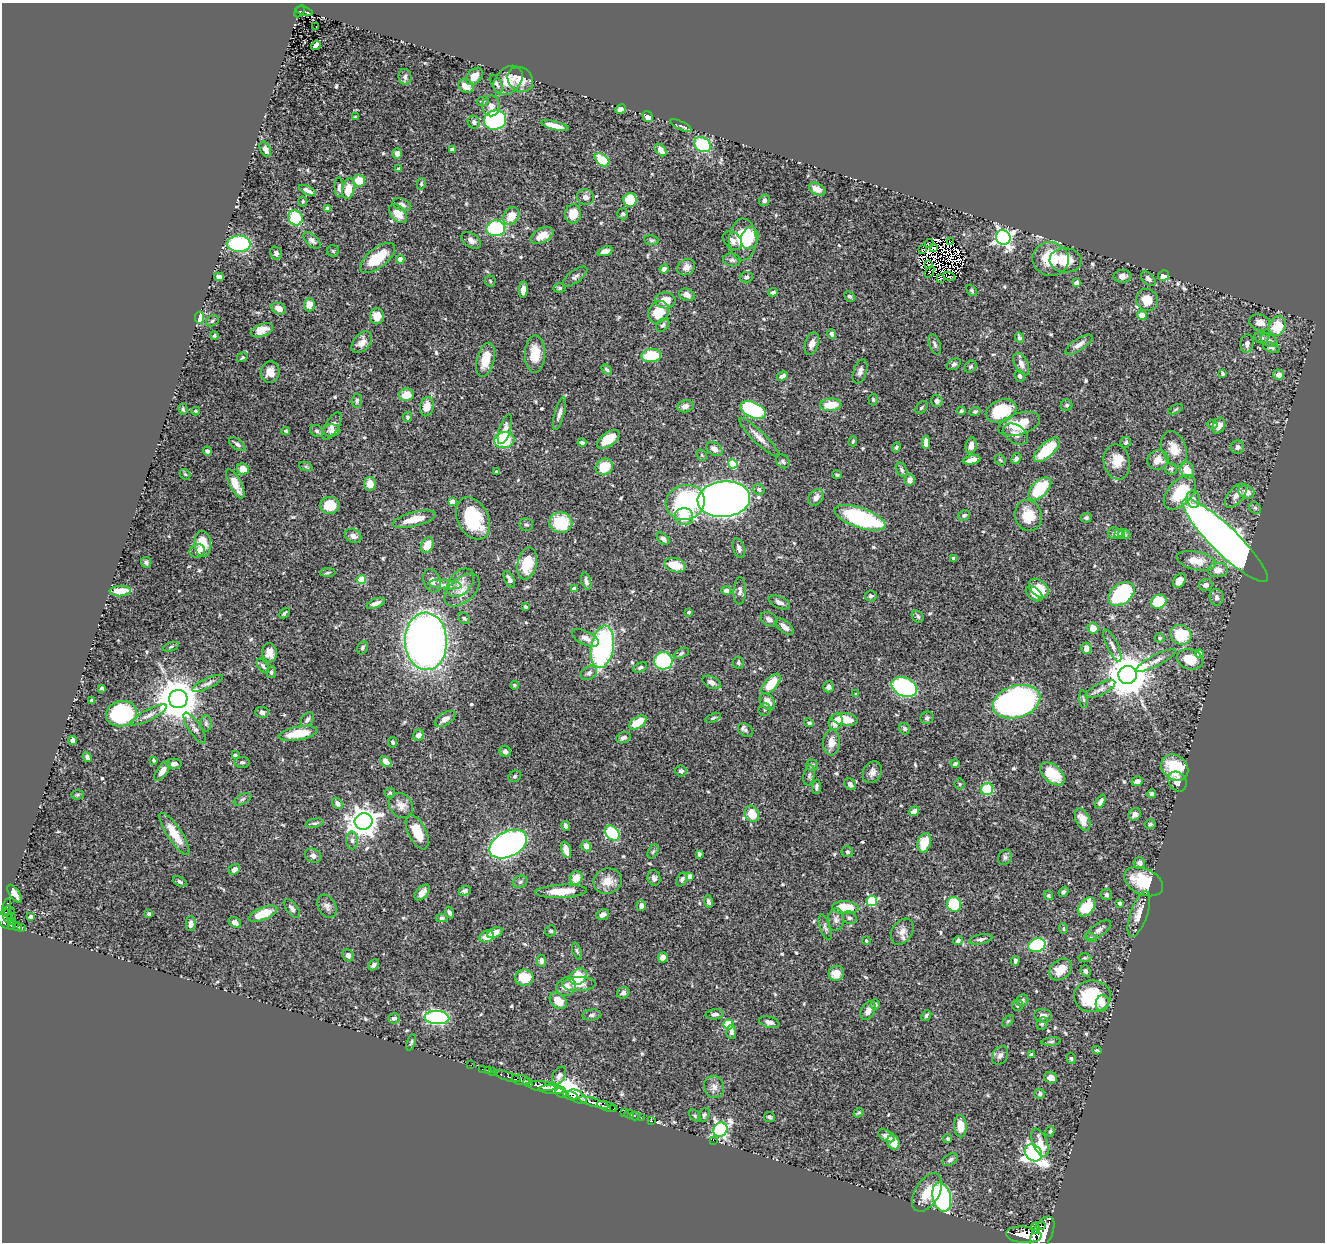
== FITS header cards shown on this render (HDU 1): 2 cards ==
NAXIS1  =                 1323
NAXIS2  =                 1240

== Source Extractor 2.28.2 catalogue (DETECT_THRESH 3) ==
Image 1323 x 1240 px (HDU 1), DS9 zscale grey, 1 PNG px = 1 image px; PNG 1327 x 1244 px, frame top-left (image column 1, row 1240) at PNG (2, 3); each listed source drawn as its Kron ellipse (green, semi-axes under 4 px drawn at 4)
Background 0.87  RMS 0.026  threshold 0.0766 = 3 sigma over >= 5 px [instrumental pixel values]
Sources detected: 604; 8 with non-positive FLUX_AUTO (blend fragments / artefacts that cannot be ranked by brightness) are neither listed nor drawn; of the other 596, the 500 brightest by FLUX_AUTO listed and drawn (96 fainter detections omitted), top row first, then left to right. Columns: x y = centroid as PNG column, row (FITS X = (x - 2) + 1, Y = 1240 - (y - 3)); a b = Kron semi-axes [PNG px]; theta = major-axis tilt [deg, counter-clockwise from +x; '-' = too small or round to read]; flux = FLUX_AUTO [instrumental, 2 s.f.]
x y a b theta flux
300 11 7 3 56 50
304 11 9 3 -16 79
316 26 2 2 - 3.4
316 45 5 4 - 7.8
474 76 10 6 46 14
405 77 8 6 -81 5.9
520 79 13 11 -43 25
508 80 16 12 46 29
496 84 10 5 -60 4.6
466 86 8 6 -30 17
483 101 6 4 14 2.6
491 106 10 9 - 11
621 109 6 4 27 6.2
355 117 3 3 - 2.4
648 117 6 4 -58 11
495 120 11 9 16 230
474 122 6 6 - 3.5
555 125 14 4 -13 19
681 126 11 4 -26 4.6
702 145 9 7 -34 110
265 149 8 5 -63 9.4
453 150 4 3 - 3.3
661 150 7 4 -50 15
397 154 5 5 - 7
602 160 8 5 -40 42
399 169 4 3 - 3.4
359 181 6 6 - 29
421 184 6 4 75 2.5
339 187 10 4 -88 4.4
348 189 10 6 79 29
817 189 9 5 -28 16
308 190 9 4 -26 7.7
585 197 8 7 - 6.6
630 200 7 6 - 51
764 200 6 5 - 4.3
303 201 5 4 - 2.4
402 205 10 6 -23 7.1
327 209 4 3 - 9.2
398 214 11 7 -47 22
573 214 9 8 - 24
623 214 5 5 - 3.2
511 216 9 7 54 24
295 218 8 7 - 86
496 228 9 8 - 120
542 235 12 7 27 20
1003 237 7 7 - 570
750 238 11 8 74 22
312 240 10 5 -42 6.5
471 240 11 6 -35 8
652 240 7 4 -6 3
743 240 21 13 89 85
732 241 11 8 -43 7.7
950 241 4 3 - 3.4
929 243 4 2 - 2.5
239 244 12 8 -1 180
933 248 4 2 - 3.7
922 250 4 3 - 2.6
333 251 6 5 - 2.4
605 251 8 4 18 6.7
276 253 6 6 - 5.3
378 258 21 9 38 52
400 259 4 4 - 23
1050 259 18 17 - 55
732 260 9 6 -8 4.8
1066 260 16 12 -3 35
928 264 3 2 - 3.1
686 267 9 7 32 11
664 269 5 4 - 6.2
929 272 6 2 55 3.4
949 276 6 3 -24 5
1122 276 9 6 2 7.8
1163 276 5 5 - 12
219 277 5 4 - 8.3
575 277 14 6 37 6.4
746 277 6 5 - 3.7
940 278 2 2 - 4
1148 279 8 5 -46 6.6
490 281 5 5 - 3.1
1076 283 4 4 - 11
560 288 6 4 -1 2.7
523 290 8 4 86 9.3
972 290 6 4 -50 2.5
773 292 5 3 - 5
687 295 8 6 -21 9
849 296 6 4 -43 3.7
665 300 10 8 -3 27
1147 300 11 10 - 31
309 305 7 5 86 14
279 309 7 5 -27 13
658 312 12 10 59 39
1142 315 5 4 - 17
377 316 8 7 - 22
199 317 6 4 79 34
212 321 6 5 - 3
1260 322 10 7 -16 13
663 325 8 5 49 4.1
1277 326 10 8 65 47
262 330 11 6 20 15
832 334 5 3 - 4.7
214 336 4 3 - 2.9
1019 337 5 4 - 4
1261 337 7 6 - 4.1
1269 340 9 6 -30 5
362 342 12 8 49 13
1247 343 9 6 83 8.2
812 344 12 6 72 11
935 344 11 5 -70 4.7
1079 345 16 6 33 9.1
1271 348 9 4 -18 3.8
535 354 18 10 89 34
651 355 10 6 5 72
242 357 6 4 28 2.4
485 360 17 8 76 33
954 364 7 5 30 4.1
1021 364 12 6 -64 11
970 367 7 5 46 3.2
607 370 6 4 -42 3.9
860 371 12 6 70 7.1
270 372 11 9 86 16
1223 374 4 3 - 2.8
1279 375 5 5 - 7.6
782 376 6 4 24 6.5
1019 376 6 4 -66 4.5
406 395 7 6 - 25
873 400 6 4 -88 2.9
357 401 7 5 86 4.9
937 401 6 5 - 5.5
831 405 11 6 4 38
1067 405 6 5 - 4
685 406 8 6 10 8.6
427 407 9 7 77 18
921 407 7 5 49 3.1
183 409 6 3 -74 2.8
1176 409 8 4 27 2.8
753 410 13 7 -23 190
196 411 4 3 - 2.4
961 411 4 4 - 2.5
1001 411 16 10 22 77
975 412 5 4 - 2.6
559 413 17 5 73 8.4
407 417 5 4 - 2.8
1019 424 21 10 17 46
1212 424 6 4 -11 2.4
332 426 15 6 58 12
1219 426 8 6 63 13
505 429 15 6 73 13
286 431 4 3 - 2.4
317 431 7 5 -32 4.1
331 431 9 6 2 6.4
1016 434 13 9 -33 12
759 437 27 6 -44 14
608 439 13 6 35 35
504 440 10 8 5 89
853 441 5 4 - 2.5
926 442 7 4 -87 12
1126 442 6 5 - 3.2
582 443 4 4 - 3.2
237 444 9 5 -36 5.3
971 445 8 5 80 12
896 447 5 4 - 2.4
1237 447 6 6 - 7.4
714 449 9 6 -30 10
1174 449 18 12 -69 26
1047 450 16 7 43 58
207 451 5 3 - 4.4
702 455 6 5 - 2.6
1016 459 6 4 61 5.5
972 460 9 4 11 18
1000 460 6 4 -45 2.5
1158 460 11 9 25 20
783 461 7 6 - 4.1
1117 462 17 13 -79 26
733 464 5 4 - 64
306 467 7 4 -19 2.8
604 467 9 8 - 38
243 469 6 5 - 20
1171 469 6 6 - 3.4
902 470 8 5 -59 4.2
1187 470 9 6 -65 27
496 472 4 3 - 5.2
185 474 6 4 -41 2.6
837 475 5 4 - 2.7
909 480 5 5 - 8.4
235 484 16 6 -62 26
370 484 7 6 - 18
759 489 6 5 - 4.4
1040 489 14 7 45 84
1246 492 8 6 -20 15
1180 493 20 11 49 69
1236 496 14 7 50 11
816 497 9 7 50 10
724 499 26 18 6 1700
1193 499 9 6 -81 6.7
452 502 4 4 - 19
685 502 20 17 18 210
330 505 10 8 3 40
1255 508 6 5 - 3.5
964 515 6 5 - 3.7
684 516 9 8 - 31
1028 516 15 13 -73 39
473 518 22 15 -64 91
860 518 27 10 -19 200
1086 518 6 5 - 2.9
414 519 22 7 14 30
561 522 11 10 - 65
526 524 7 6 - 3.8
1115 533 7 6 - 5.8
1120 534 5 4 - 3.5
1124 534 6 5 - 5.3
353 536 8 6 -27 9.4
663 539 7 4 -43 7.6
1225 540 58 13 -44 2000
203 544 13 8 -86 35
427 545 8 6 62 28
739 548 10 5 -73 6.3
197 551 8 6 15 6.5
954 559 4 3 - 3.9
1196 561 20 9 -12 27
146 562 5 5 - 3.4
527 563 16 9 78 52
675 565 11 7 -14 35
1218 570 10 7 4 14
327 573 8 4 2 2.7
361 579 4 4 - 68
509 579 9 4 -63 7.5
432 581 12 8 -70 11
586 581 9 5 -74 6
1179 581 8 5 56 13
461 583 16 10 48 20
445 585 16 4 -4 12
1206 585 7 6 - 9.4
1039 588 11 7 -42 36
575 589 4 4 - 16
462 590 20 12 41 23
726 590 5 4 - 10
120 591 10 5 3 27
740 591 14 6 87 6.8
1034 594 9 6 -39 12
1121 594 15 10 37 190
871 596 6 5 - 3.5
1216 597 8 7 - 5.9
779 602 11 5 -23 7.4
1159 602 8 6 28 73
376 603 10 4 22 9.1
525 607 4 3 - 3.6
688 612 3 3 - 3.4
284 613 6 3 46 3
918 616 7 5 -43 3.8
464 618 6 5 - 3.1
769 619 9 6 -31 6.8
784 627 11 5 -40 11
1093 628 5 5 - 16
1181 635 10 9 - 71
585 638 14 7 -25 10
1159 638 5 4 - 2.8
426 641 29 21 -88 1300
1112 646 17 5 -65 8.2
171 647 8 4 19 2.6
602 647 21 11 80 320
362 648 7 5 69 4.2
1086 648 6 5 - 11
269 653 9 7 -82 15
681 653 8 4 25 3.5
1199 653 4 4 - 19
1190 659 13 10 -15 38
663 661 9 8 - 150
1156 661 22 5 27 12
738 663 6 5 - 4
263 666 8 4 -53 3.9
640 667 7 4 27 3.6
271 672 6 4 81 3.7
589 673 9 6 34 6.6
1127 675 9 9 - 6300
711 682 10 6 -26 6.9
207 683 17 5 24 7.1
771 684 12 6 49 44
514 685 4 4 - 2.5
829 687 5 5 - 5.7
904 687 13 9 -26 200
102 688 3 3 - 2.4
1100 689 16 6 26 9.2
856 694 4 4 - 2.5
178 699 9 9 - 5800
1083 699 9 3 -84 2.6
92 700 4 4 - 7.7
767 702 9 6 -51 16
1016 702 24 16 17 600
765 709 6 6 - 3.1
262 712 6 5 - 7.7
121 714 15 12 12 170
149 715 20 5 27 10
713 718 8 4 25 3
927 718 7 6 - 4
307 719 8 5 56 5.5
445 719 11 6 33 12
845 719 13 6 -9 30
638 722 10 5 33 46
836 722 8 6 71 21
206 723 8 5 90 4.1
809 723 5 4 - 3.3
195 728 18 6 -57 8.7
904 729 6 5 - 3.5
745 730 8 6 -35 5
298 733 20 6 10 47
419 735 6 5 - 11
623 738 7 5 18 5.6
72 740 4 4 - 6.4
393 742 5 4 - 2.9
831 742 13 8 87 17
505 751 6 5 - 5
235 755 4 3 - 3.7
87 757 5 4 - 4.6
154 760 3 3 - 2.4
242 762 7 5 0 3.7
386 762 7 4 -42 11
174 764 7 5 1 7
955 764 4 3 - 4.2
812 765 6 6 - 4.1
1175 767 15 12 -44 65
162 771 12 5 54 13
681 771 5 5 - 5.7
872 772 11 9 61 9.5
1052 774 14 8 -41 47
809 775 10 5 79 4.6
515 776 7 5 33 2.9
1137 781 6 5 - 9.1
1178 781 10 8 -55 9.2
850 784 7 5 -41 5.7
960 784 5 5 - 2.5
816 787 7 4 87 3.8
987 789 6 6 - 53
390 793 5 5 - 2.7
1152 794 4 4 - 4
77 795 6 4 2 2.6
243 799 9 5 27 4
1100 802 8 4 58 6.5
337 803 6 4 -52 6.1
401 806 13 11 -50 14
914 811 5 4 - 9.7
752 814 8 7 - 33
1135 814 6 5 - 6.7
1083 819 12 7 -67 19
364 822 9 8 - 2200
315 823 9 4 12 3.9
1150 824 5 5 - 3.1
566 826 5 3 - 4.8
417 832 19 9 -64 37
612 833 9 6 -48 120
174 834 25 7 -56 36
352 840 9 6 -88 5.8
924 843 10 6 71 40
508 844 20 12 27 770
586 846 5 4 - 12
566 850 8 4 -77 13
653 852 7 5 62 2.9
847 852 6 5 - 3.5
699 854 4 3 - 4.7
313 856 9 6 -31 6.7
1005 857 8 6 57 4.3
1139 863 6 5 - 7.7
234 869 6 5 - 6.4
689 876 4 4 - 12
576 878 7 6 - 21
654 878 8 6 -73 6
682 879 7 5 61 4.9
608 881 14 12 18 23
180 882 7 4 -32 3.9
520 882 7 6 - 4.2
1144 882 20 13 -25 67
465 891 6 5 - 4.2
561 891 25 6 3 35
422 892 9 5 47 10
1063 892 6 4 54 3.7
14 894 10 5 -55 12
1107 894 6 5 - 4.2
1048 895 5 4 - 3.4
872 901 5 5 - 110
708 902 6 4 -74 4.2
1119 903 4 3 - 5.7
954 904 7 7 - 82
327 906 12 8 -61 8.4
641 906 5 4 - 5.8
7 907 8 3 74 47
1086 907 11 7 50 73
292 908 11 5 -52 6.1
845 908 13 6 -2 51
8 911 6 4 -1 110
450 913 6 4 -69 4.8
149 914 4 3 - 4.1
263 914 15 6 22 45
1139 914 24 8 71 21
603 915 6 5 - 8.2
7 916 7 3 -78 82
12 917 2 2 - 13
30 917 3 3 - 5.2
442 918 6 4 1 2.9
849 918 7 6 - 4.9
836 919 11 8 82 7.5
4 921 8 5 -63 410
13 922 4 3 - 59
235 922 7 5 -33 8.8
191 924 7 5 -90 8.1
12 926 4 3 - 73
17 927 4 3 - 100
22 927 4 3 - 30
825 927 13 5 -71 5.4
1063 929 5 4 - 2.5
1098 930 15 6 34 8.7
550 931 6 5 - 3.5
902 932 14 10 58 13
495 933 8 5 21 17
487 936 7 6 - 15
1091 938 6 4 -18 2.6
981 939 12 5 12 5.1
958 940 5 4 - 4.9
866 941 4 4 - 2.7
1037 945 9 6 21 130
577 951 9 4 -71 3
348 955 6 5 - 8.6
663 958 5 5 - 15
1084 958 7 3 0 2.4
541 961 6 5 - 5.5
1015 961 5 4 - 4.1
374 965 6 4 45 4.9
1061 970 12 9 39 31
1086 971 6 5 - 4.2
836 973 8 7 - 17
578 977 9 7 40 67
524 978 9 8 - 43
579 984 17 7 3 15
566 987 10 9 - 14
623 993 6 5 - 5.1
1092 996 18 16 1 88
1022 1000 6 5 - 3.9
558 1001 10 7 -42 25
1102 1003 8 6 80 9.4
875 1004 5 4 - 4.7
1018 1005 5 5 - 3.7
868 1011 10 7 61 10
715 1014 9 5 6 4.9
592 1015 9 5 5 4.1
926 1015 6 4 50 3
1043 1016 9 6 -9 8
394 1018 6 5 - 4.6
437 1018 12 6 -4 330
1008 1021 7 4 44 2.5
769 1022 10 5 -14 7.8
728 1024 5 5 - 88
1042 1024 6 5 - 3.3
731 1032 7 5 90 6.2
411 1042 9 4 71 3.2
1051 1042 10 4 5 3.1
1097 1050 4 3 - 2.6
1000 1055 10 7 60 6.6
1031 1055 4 3 - 5.7
1071 1058 6 4 -74 2.5
471 1065 3 2 - 4.7
482 1069 2 2 - 5.8
488 1071 3 3 - 23
492 1072 4 3 - 47
507 1076 14 3 -18 160
559 1076 9 6 62 8
1051 1078 7 5 -24 11
520 1080 9 5 -10 620
528 1083 5 3 - 320
541 1086 14 5 -5 1900
714 1087 11 10 - 11
552 1090 14 4 -3 520
561 1093 6 3 -23 600
1040 1094 5 5 - 3.2
570 1096 8 3 -15 870
578 1097 10 5 -31 410
594 1102 16 4 -16 1100
607 1106 10 4 -18 860
614 1108 3 3 - 64
625 1113 3 2 - 21
859 1113 5 3 - 2.7
629 1114 4 3 - 23
704 1115 7 5 61 3.6
635 1116 5 3 - 28
695 1116 6 4 -50 2.7
769 1117 5 5 - 3.4
641 1118 2 2 - 7.4
652 1121 2 2 - 9.8
960 1126 11 6 -87 27
720 1130 7 7 - 390
1050 1131 5 4 - 2.6
886 1136 9 5 -29 8.5
948 1139 4 4 - 3.2
713 1140 2 2 - 33
893 1142 7 6 - 16
1040 1143 15 7 -68 23
1033 1153 9 7 -42 650
950 1160 8 5 33 4.8
927 1192 21 12 58 34
942 1197 15 9 -76 290
1041 1226 5 2 - 420
1036 1228 5 4 - 280
1042 1234 19 9 62 4500
1024 1235 18 8 -5 2700
At the frame edge (FLAGS 8, measured only in part): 2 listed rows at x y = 4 921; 1042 1234
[96 fainter detections neither listed nor drawn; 8 non-positive-flux detections neither listed nor drawn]